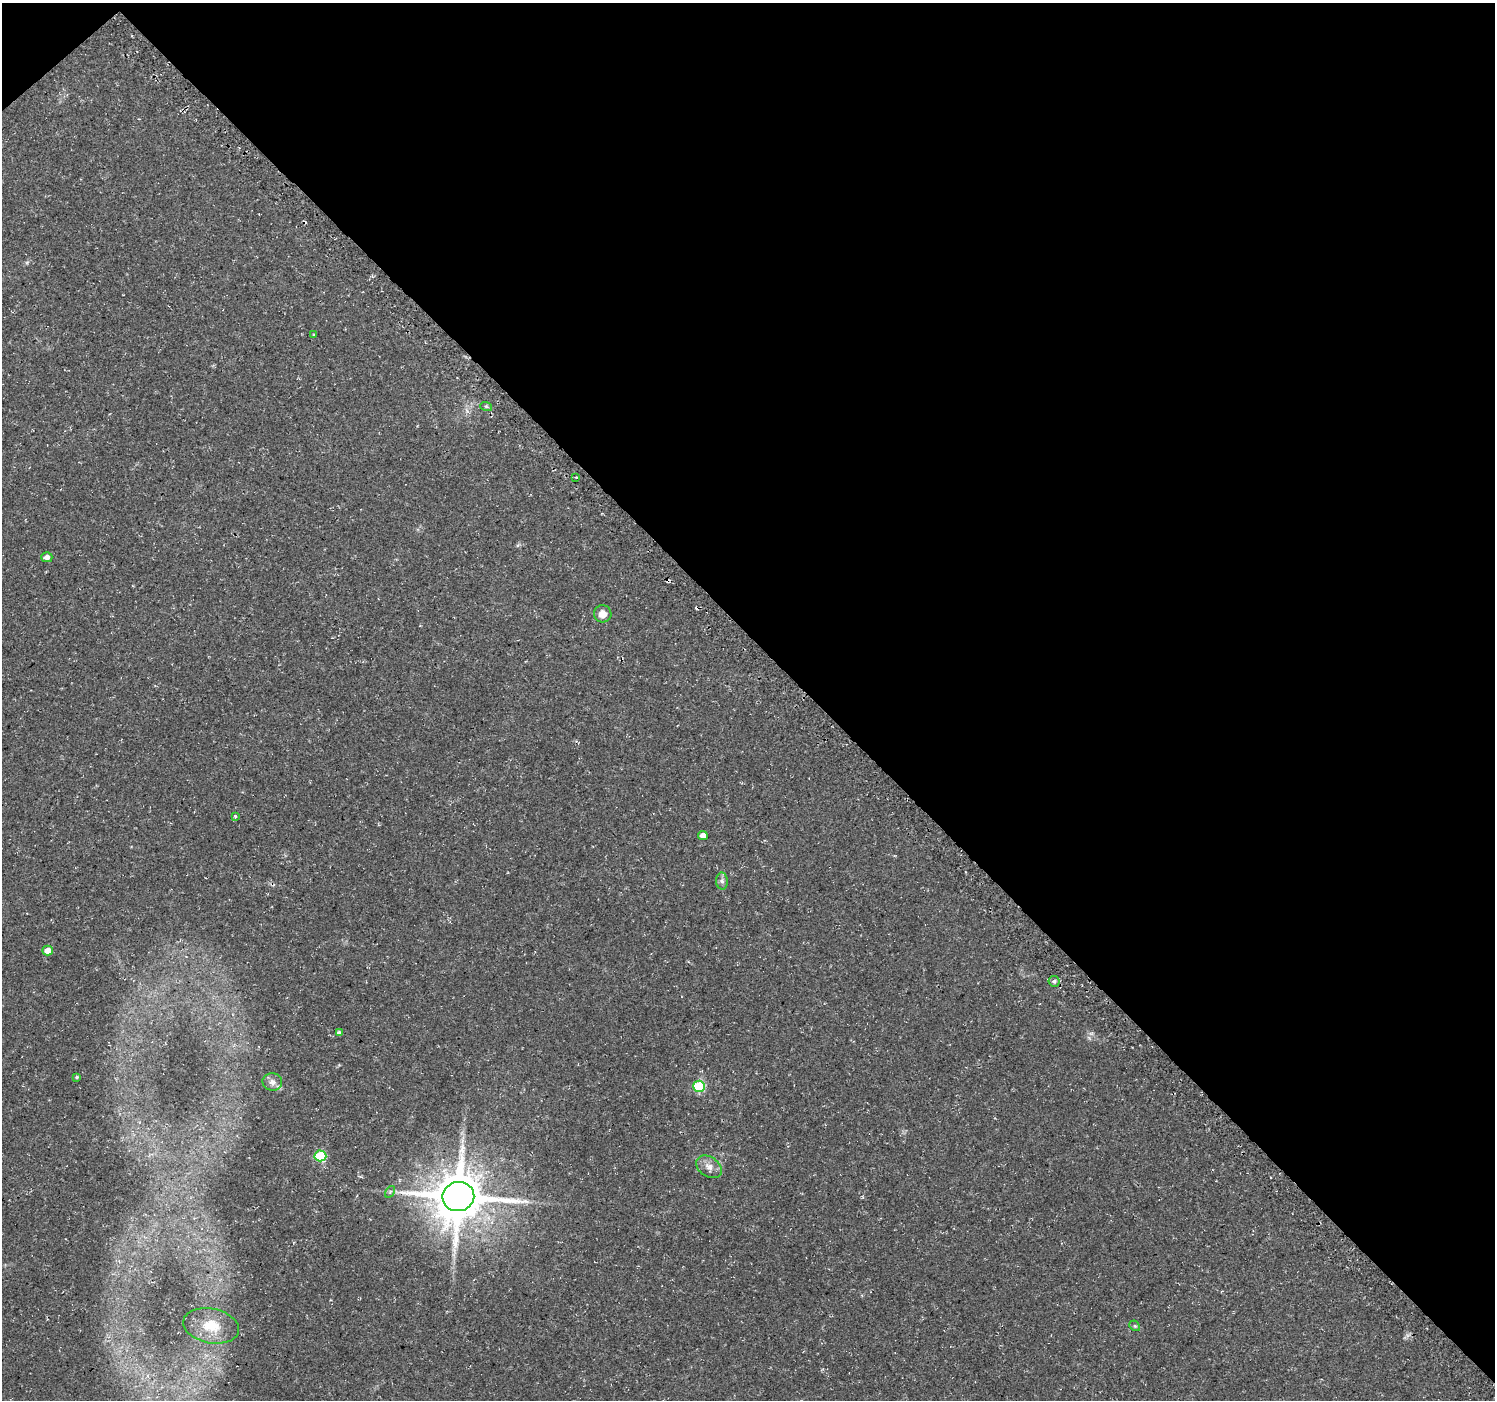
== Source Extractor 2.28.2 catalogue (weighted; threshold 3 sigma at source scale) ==
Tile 3 of 4 x 4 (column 3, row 1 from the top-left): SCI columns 3075-4567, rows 4408-5805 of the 6110 x 6084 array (HDU 1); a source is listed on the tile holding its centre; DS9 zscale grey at full resolution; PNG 1497 x 1402 px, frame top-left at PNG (2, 3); each listed source drawn as its Kron ellipse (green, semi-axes under 4 px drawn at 4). Shown black and unused: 46% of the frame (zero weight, under 3 of 4 exposures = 5% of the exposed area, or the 3 px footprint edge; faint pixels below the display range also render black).
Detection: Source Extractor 2.28.2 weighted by HDU 2 'WHT'; one run over the whole footprint, this tile lists its part. Background 0.0834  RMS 0.0048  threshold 0.0217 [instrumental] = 3 sigma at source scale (4.5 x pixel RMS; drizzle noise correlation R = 1.50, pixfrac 1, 0.0396/0.0396 arcsec/px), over >= 5 px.
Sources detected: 24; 4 cosmic-ray / hot-pixel residue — neither listed nor drawn; the other 20 listed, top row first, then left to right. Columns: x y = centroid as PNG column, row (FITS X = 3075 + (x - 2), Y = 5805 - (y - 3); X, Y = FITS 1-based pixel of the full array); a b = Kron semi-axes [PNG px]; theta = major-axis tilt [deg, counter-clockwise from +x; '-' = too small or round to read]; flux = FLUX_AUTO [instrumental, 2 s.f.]
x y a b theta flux
314 335 3 3 - 0.47
486 406 6 3 -19 0.7
576 477 2 2 - 0.42
47 557 5 5 - 2.8
603 614 9 8 - 4.2
235 816 3 3 - 0.94
703 835 5 4 - 3.2
722 881 8 6 -88 1.5
48 951 5 5 - 4.3
1054 981 6 5 - 1.1
339 1033 4 4 - 1.6
77 1077 4 3 - 0.51
272 1082 10 8 -13 2.8
699 1086 6 5 - 38
320 1156 6 5 - 31
709 1167 14 9 -33 3.6
390 1192 6 4 58 0.69
458 1197 16 14 9 2400
211 1326 28 17 -11 11
1135 1326 6 4 -43 0.7